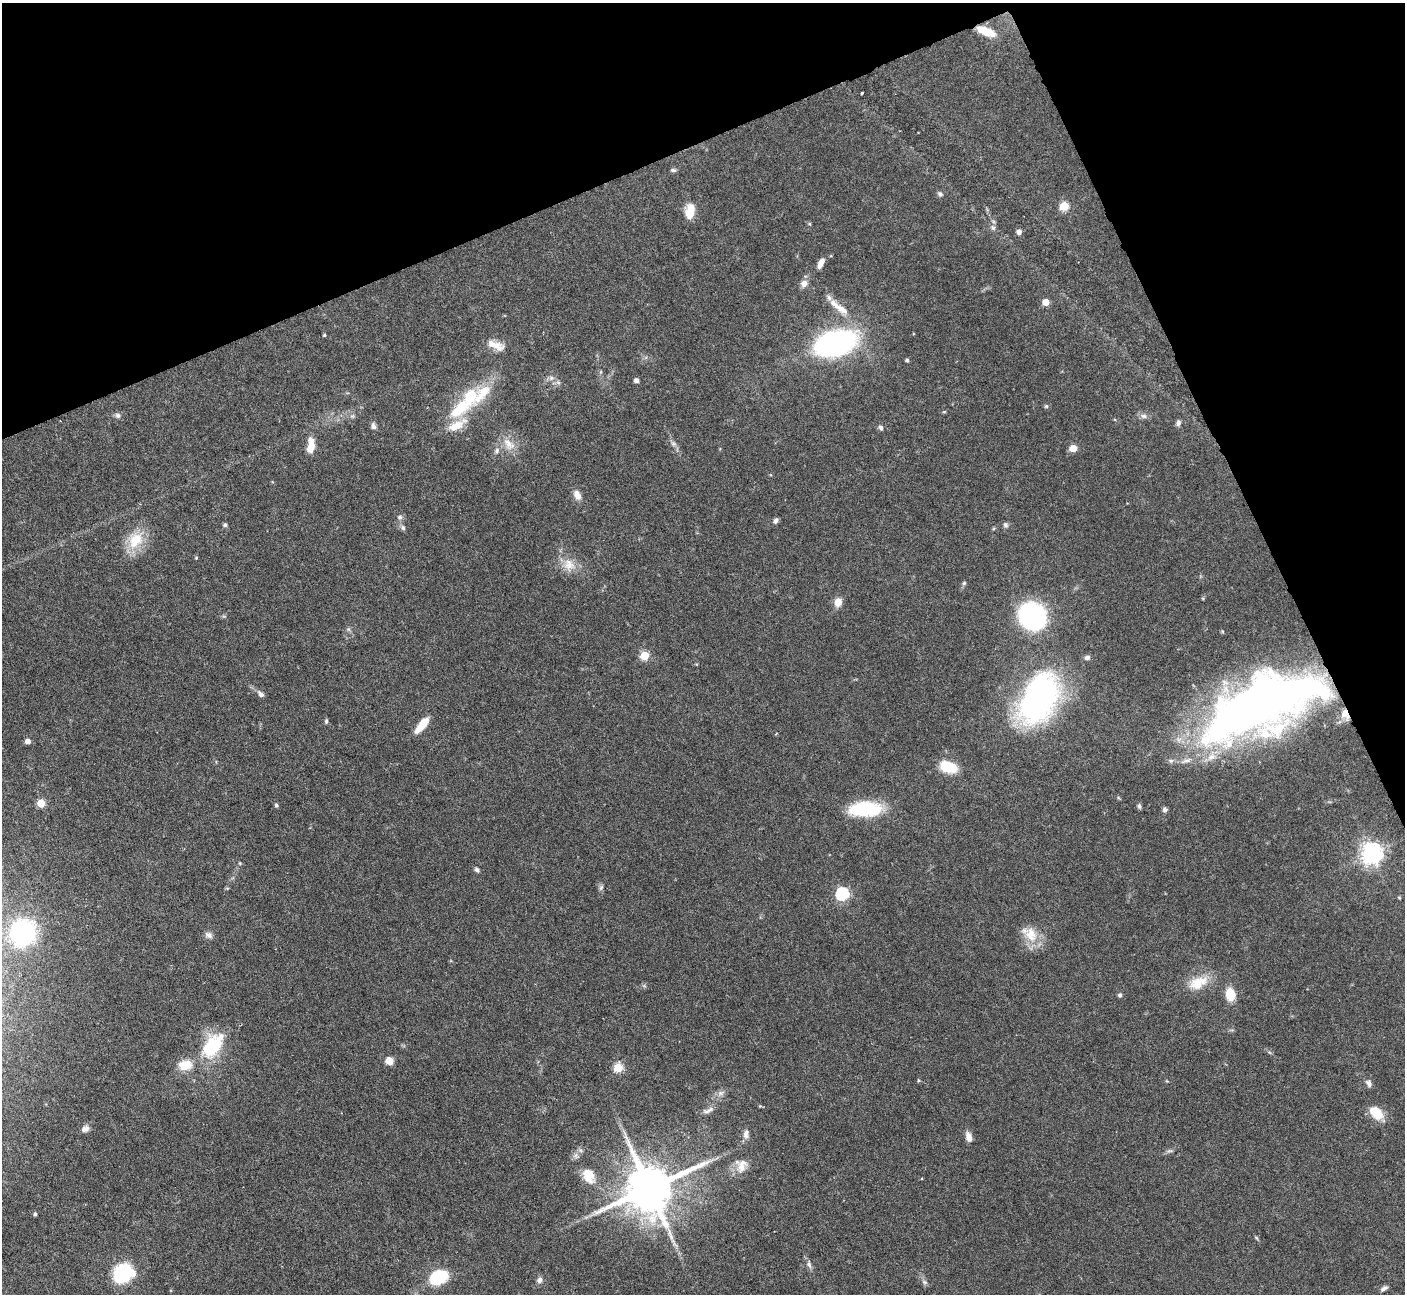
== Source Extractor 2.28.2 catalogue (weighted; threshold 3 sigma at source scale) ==
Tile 3 of 4 x 4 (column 3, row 1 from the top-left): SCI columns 2808-4210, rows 4163-5454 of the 5616 x 5604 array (HDU 1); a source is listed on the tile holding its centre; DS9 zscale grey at full resolution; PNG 1407 x 1296 px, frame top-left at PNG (2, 3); no overlay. Shown black and unused: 21% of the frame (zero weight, under 4 of 7 exposures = <1% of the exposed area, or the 3 px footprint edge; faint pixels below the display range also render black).
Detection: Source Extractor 2.28.2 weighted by HDU 2 'WHT'; one run over the whole footprint, this tile lists its part. Background 0.0658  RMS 0.0029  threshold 0.0118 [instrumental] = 3 sigma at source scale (4.09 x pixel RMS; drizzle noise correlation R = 1.36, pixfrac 0.8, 0.05/0.05 arcsec/px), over >= 5 px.
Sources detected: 98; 1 inside a brighter object's white glare — not listed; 8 inside a brighter listed object's ellipse — not listed separately; the other 89 listed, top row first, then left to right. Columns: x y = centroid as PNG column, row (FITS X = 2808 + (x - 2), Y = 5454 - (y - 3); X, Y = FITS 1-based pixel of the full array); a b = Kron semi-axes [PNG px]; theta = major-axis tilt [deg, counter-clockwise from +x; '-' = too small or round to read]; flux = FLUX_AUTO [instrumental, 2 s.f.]
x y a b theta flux
986 31 19 7 -21 4.7
862 93 3 2 - 0.25
673 170 7 5 -9 0.53
940 194 6 5 - 0.68
1064 206 5 5 - 13
690 211 19 11 79 3.9
993 228 7 6 - 0.82
1019 232 7 6 - 0.91
831 256 5 3 - 0.24
821 263 12 5 65 1.8
804 283 8 7 - 1.8
1046 302 5 5 - 4.5
842 309 28 9 -33 4
324 335 3 3 - 0.3
834 343 26 15 15 88
496 345 25 10 -21 3.3
907 360 4 3 - 0.56
551 378 6 6 - 0.78
636 380 5 5 - 0.92
1046 406 5 5 - 0.38
461 408 35 15 44 14
118 415 7 7 - 0.73
1144 416 8 6 -14 0.95
1178 423 8 6 81 0.75
374 426 9 6 -69 0.88
881 428 6 5 - 0.69
509 444 21 11 -49 3.6
311 446 17 7 84 3.9
1073 448 5 5 - 5.4
497 450 7 6 - 0.8
577 495 12 8 -63 2
400 517 8 7 - 0.76
775 521 7 5 61 0.78
225 525 5 5 - 0.57
1005 525 7 6 - 0.67
403 528 7 5 -74 0.66
135 540 25 18 51 7.8
569 565 16 14 -66 3.8
964 583 6 5 - 0.41
838 602 7 6 - 3.4
1032 616 17 15 -59 64
644 656 5 5 - 12
1087 658 7 5 21 0.77
261 694 10 6 -45 0.95
1039 699 48 28 63 84
1252 709 133 42 24 220
1345 714 16 9 -64 2.7
326 721 7 4 90 0.42
422 725 21 7 51 4.3
28 741 5 5 - 1.5
948 767 16 10 -16 8.6
41 803 5 5 - 8.5
276 805 5 4 - 0.46
1139 806 6 5 - 0.58
865 809 36 16 3 17
1165 810 6 6 - 0.65
1372 853 7 7 - 190
477 870 7 5 -44 0.58
601 888 8 5 63 0.6
842 894 6 6 - 35
23 932 19 18 - 42
1031 934 23 16 -72 5.5
209 935 11 7 -34 1.1
1198 983 29 15 24 6.3
1120 995 5 5 - 0.62
1230 995 11 8 -78 6.1
213 1046 27 18 50 15
389 1061 6 6 - 3.5
185 1065 13 9 10 5.5
618 1068 5 5 - 14
918 1080 5 4 - 0.33
1369 1083 9 6 -68 1.1
721 1093 10 6 21 1.1
708 1110 19 6 22 1.3
1376 1113 14 9 -42 7.1
85 1129 9 7 24 1.4
746 1134 13 7 83 1.3
969 1137 11 7 -76 1.9
742 1166 20 13 70 3.2
589 1176 20 13 -67 4.7
649 1188 15 13 26 1600
35 1214 4 3 - 0.5
1256 1238 6 4 -58 0.37
809 1265 9 6 -69 0.94
122 1273 13 10 52 30
438 1277 11 8 26 22
539 1280 8 7 - 0.98
924 1282 8 5 -26 0.66
1384 1288 9 5 30 0.83
Overlapping masked pixels (flux is a lower limit): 3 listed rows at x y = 986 31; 1252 709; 1345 714